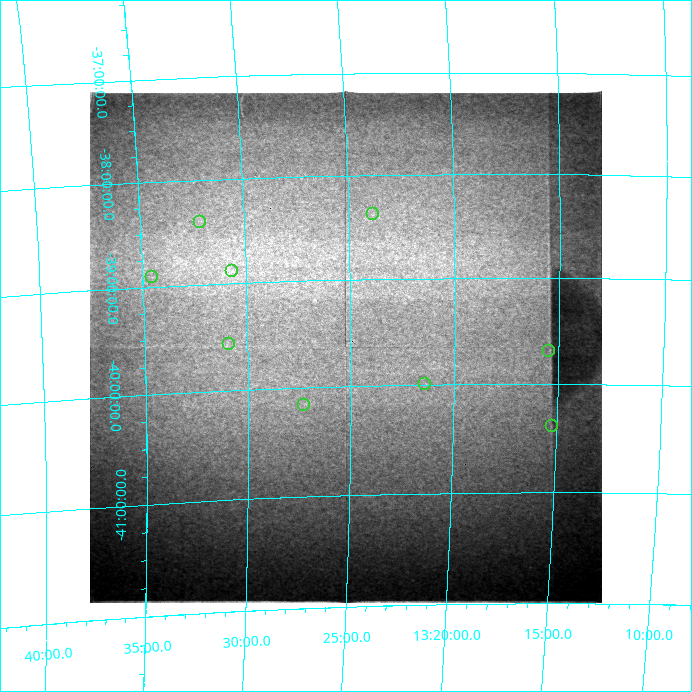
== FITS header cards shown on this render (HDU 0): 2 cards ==
NAXIS1  =                  512 / length of data axis 1
NAXIS2  =                  512 / length of data axis 2

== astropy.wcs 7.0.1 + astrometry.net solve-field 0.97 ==
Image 512 x 512 px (HDU 0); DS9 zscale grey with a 90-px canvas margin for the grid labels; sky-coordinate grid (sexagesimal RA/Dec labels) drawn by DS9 from the SOLVED WCS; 9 Tycho-2 reference stars matched to detected sources circled (green)
Header WCS: none
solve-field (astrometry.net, Tycho-2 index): SOLVED blind (the file carries no WCS)
Solved WCS: RA---TAN-SIP/DEC--TAN-SIP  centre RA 13:25:15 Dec -39:38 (201.31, -39.63 deg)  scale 33.5 arcsec/px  FOV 286.1' x 287.8'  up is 0 deg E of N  parity normal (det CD < 0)
(file carries no celestial WCS; the grid is the blind solution)
Tycho-2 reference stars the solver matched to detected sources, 9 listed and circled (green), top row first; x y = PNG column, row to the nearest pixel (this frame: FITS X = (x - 90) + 1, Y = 512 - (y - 93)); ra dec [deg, ICRS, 3 dp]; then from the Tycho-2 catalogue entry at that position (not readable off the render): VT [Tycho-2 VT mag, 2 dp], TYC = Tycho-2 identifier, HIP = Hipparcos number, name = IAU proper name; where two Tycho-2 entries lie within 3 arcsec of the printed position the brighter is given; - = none
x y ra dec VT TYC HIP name
373 216 200.958 -38.376 9.12 7787-894-1 65368 -
200 224 203.023 -38.399 6.26 7788-2549-1 66019 -
232 273 202.660 -38.882 7.85 7788-1904-1 65910 -
152 279 203.636 -38.907 7.36 7788-2027-1 66238 -
229 346 202.729 -39.565 8.39 7792-586-1 - -
549 353 198.868 -39.693 8.77 7778-1218-1 64687 -
425 386 200.345 -39.990 7.46 7791-1240-1 65173 -
304 407 201.811 -40.163 6.51 7791-2056-1 65621 -
552 428 198.810 -40.389 7.91 7778-806-1 64659 -